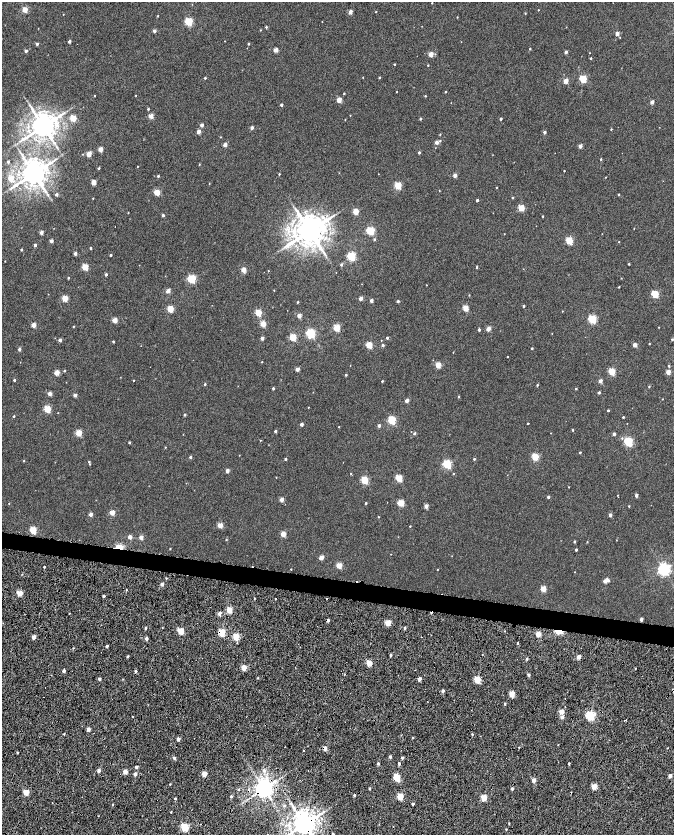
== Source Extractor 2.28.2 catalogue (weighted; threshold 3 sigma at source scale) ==
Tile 11 of 4 x 4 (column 3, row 3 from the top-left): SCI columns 2692-4034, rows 1947-3611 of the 5378 x 7161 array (HDU 1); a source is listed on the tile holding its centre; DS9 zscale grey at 2 x 2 block average (1 PNG px = mean of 2 x 2 image px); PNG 676 x 837 px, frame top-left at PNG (2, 2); no overlay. Shown black and unused: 4% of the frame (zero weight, under 7 of 14 exposures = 4% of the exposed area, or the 3 px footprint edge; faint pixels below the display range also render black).
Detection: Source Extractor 2.28.2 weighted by HDU 2 'WHT'; one run over the whole footprint, this tile lists its part. Background -0.013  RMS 0.0053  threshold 0.0217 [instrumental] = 3 sigma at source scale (4.09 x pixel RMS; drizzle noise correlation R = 1.36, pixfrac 0.8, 0.0396/0.0396 arcsec/px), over >= 5 px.
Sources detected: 383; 16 cosmic-ray / hot-pixel residue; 2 long thin detections or spike segments (spike, bleed or trail) — not listed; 1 inside a brighter listed object's ellipse — not listed separately; the other 364 listed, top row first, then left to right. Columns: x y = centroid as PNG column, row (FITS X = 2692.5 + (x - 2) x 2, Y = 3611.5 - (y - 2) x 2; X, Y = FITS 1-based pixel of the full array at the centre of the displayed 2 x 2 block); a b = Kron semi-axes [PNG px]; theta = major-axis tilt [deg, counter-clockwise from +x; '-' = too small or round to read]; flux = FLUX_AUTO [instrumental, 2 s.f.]
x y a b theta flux
432 3 2 2 - 0.44
25 10 3 2 - 20
538 10 2 2 - 0.42
350 12 2 2 - 8.1
376 12 2 2 - 0.48
525 13 3 2 - 0.59
63 14 2 2 - 0.32
158 16 3 2 - 0.58
457 17 2 2 - 0.46
189 22 3 3 - 59
266 27 3 2 - 1
38 28 2 2 - 0.31
260 30 3 2 - 0.53
154 31 2 2 - 4.4
617 33 2 2 - 8.2
69 41 2 2 - 2.8
37 44 2 2 - 2.2
248 44 2 2 - 1
530 49 2 2 - 0.81
276 50 2 2 - 12
26 51 2 2 - 3
566 52 2 2 - 3.5
589 53 2 2 - 0.35
431 54 3 2 - 12
591 58 2 2 - 0.88
394 64 2 2 - 0.73
428 65 2 2 - 0.72
363 77 2 2 - 0.39
379 77 2 2 - 1.1
205 78 2 2 - 1
583 79 3 3 - 42
566 81 3 2 - 14
397 91 2 2 - 0.36
445 92 2 2 - 0.67
344 93 2 2 - 0.8
136 95 2 2 - 0.41
94 96 2 2 - 0.56
425 96 2 2 - 0.68
339 100 3 2 - 17
652 102 2 2 - 8.7
451 103 2 2 - 0.25
281 105 2 2 - 2.3
31 107 7 3 -69 2.8
148 109 2 2 - 1.2
350 115 2 2 - 0.37
151 116 2 2 - 13
73 118 3 3 - 31
345 119 2 2 - 0.45
420 119 3 2 - 1.3
501 119 2 2 - 1.8
202 125 2 2 - 4.4
43 126 6 5 - 1500
252 128 2 2 - 4.2
611 129 2 2 - 0.61
199 132 2 2 - 8.6
544 132 2 2 - 2.9
440 135 3 2 - 0.54
220 137 2 2 - 0.5
440 141 3 3 - 0.95
436 142 2 2 - 4.7
225 145 2 2 - 7.6
580 146 2 2 - 6
57 147 3 2 - 0.68
101 149 2 2 - 13
419 152 3 2 - 1.4
83 154 3 2 - 0.42
89 154 3 2 - 16
601 159 2 2 - 0.81
8 162 2 2 - 1.6
199 164 3 2 - 0.48
138 166 2 2 - 0.38
99 168 3 2 - 1
564 171 2 2 - 0.61
34 173 6 5 - 1500
339 173 3 2 - 0.31
279 174 2 2 - 0.74
455 175 2 2 - 6.3
158 176 2 2 - 1.5
606 177 3 2 - 0.35
11 178 3 2 - 12
93 182 3 2 - 14
209 183 2 2 - 0.41
398 185 3 3 - 39
496 187 2 2 - 0.53
439 191 2 2 - 0.4
157 192 3 3 - 26
56 195 2 2 - 2.8
619 195 2 2 - 0.75
512 197 3 2 - 0.82
93 198 2 2 - 0.41
477 200 2 2 - 1.7
521 208 3 3 - 27
356 211 3 3 - 23
128 213 2 2 - 0.49
163 215 2 2 - 2.5
543 216 2 2 - 0.63
115 226 2 2 - 0.56
634 228 2 2 - 0.39
309 231 8 7 - 2200
370 231 3 3 - 63
41 232 2 2 - 6.6
504 234 2 2 - 0.37
602 234 2 2 - 0.26
374 239 3 3 - 1.1
569 240 3 3 - 41
51 241 2 2 - 5.3
619 242 2 2 - 0.46
35 245 2 2 - 3
91 248 2 2 - 1.1
21 250 2 2 - 1.4
75 253 2 2 - 4.3
111 255 2 2 - 1.4
351 256 3 3 - 81
5 261 2 2 - 0.38
629 264 2 2 - 0.9
341 265 3 3 - 1.6
85 267 3 3 - 30
476 267 3 2 - 0.97
243 270 2 2 - 12
268 271 2 2 - 0.36
106 275 2 2 - 2.1
68 278 2 2 - 1.1
621 278 2 2 - 0.38
192 279 3 3 - 64
426 285 2 2 - 0.36
619 287 2 2 - 0.64
274 290 2 2 - 0.41
168 291 2 2 - 9.7
48 294 2 2 - 0.25
655 294 3 3 - 43
469 295 2 2 - 0.43
65 298 3 3 - 23
361 298 2 2 - 7.5
371 301 2 2 - 5.1
398 301 2 2 - 2.2
298 302 2 2 - 0.82
524 306 2 2 - 1.5
465 308 3 3 - 22
170 309 3 3 - 30
562 311 2 2 - 0.36
258 313 3 3 - 34
299 315 2 2 - 9.1
592 319 3 3 - 65
115 320 3 2 - 16
263 324 3 3 - 21
34 325 2 2 - 12
73 327 2 2 - 0.66
659 327 3 2 - 0.35
337 328 3 3 - 37
488 329 2 2 - 10
479 330 2 2 - 2.2
311 333 3 3 - 87
293 337 3 3 - 40
262 338 2 2 - 5
387 338 2 2 - 1.6
672 339 2 2 - 0.93
60 340 3 2 - 2.9
381 340 2 2 - 0.3
113 342 2 2 - 1.2
649 344 2 2 - 0.52
369 345 3 3 - 30
383 345 2 2 - 2.5
635 345 2 2 - 7.1
532 348 2 2 - 0.88
19 349 2 2 - 2.9
453 352 2 2 - 0.39
507 357 2 2 - 0.49
262 362 2 2 - 0.5
438 365 3 3 - 19
669 366 3 2 - 0.93
297 369 2 2 - 7.8
64 371 2 2 - 0.94
612 372 3 3 - 33
668 372 2 2 - 12
57 373 3 2 - 17
346 375 2 2 - 1.2
14 380 2 2 - 1.5
133 380 2 2 - 0.57
382 381 2 2 - 0.98
600 381 2 2 - 7.6
205 384 2 2 - 1.3
537 385 2 2 - 0.96
649 386 3 2 - 0.8
273 388 2 2 - 1.5
576 388 2 2 - 0.97
599 392 2 2 - 1.7
50 394 2 2 - 7.3
75 395 2 2 - 5
459 396 3 2 - 0.67
662 399 2 2 - 0.36
407 401 2 2 - 6.9
308 407 2 2 - 0.49
47 409 3 3 - 43
608 410 2 2 - 1.3
58 413 2 2 - 0.33
184 415 3 2 - 1.5
14 416 2 2 - 1.1
623 417 2 2 - 1.1
392 420 3 3 - 61
302 424 2 2 - 3.7
528 424 2 2 - 0.78
379 425 2 2 - 3.3
339 427 2 2 - 0.5
572 430 2 2 - 0.93
275 431 2 2 - 1.6
79 433 3 3 - 27
414 433 2 2 - 2.2
183 434 2 2 - 0.29
614 434 2 2 - 3.4
622 438 3 3 - 0.97
260 440 2 2 - 0.48
129 442 2 2 - 1.4
628 442 3 3 - 83
165 447 2 2 - 0.5
580 452 2 2 - 0.91
190 457 2 2 - 1.8
535 457 3 3 - 37
285 459 2 2 - 1.5
474 459 3 2 - 1.1
24 461 2 2 - 0.74
89 462 3 2 - 0.71
447 464 3 3 - 75
227 471 2 2 - 6.4
351 473 3 2 - 0.69
454 474 2 2 - 0.54
276 477 2 2 - 0.43
399 478 3 3 - 39
365 480 3 3 - 45
186 483 2 2 - 0.3
568 487 2 2 - 0.36
618 495 2 2 - 0.39
636 495 2 2 - 3.5
548 497 2 2 - 2.4
282 500 2 2 - 8.9
9 503 2 2 - 0.48
366 503 2 2 - 1.1
401 503 4 3 - 26
426 506 2 2 - 8.1
629 506 2 2 - 0.67
112 512 3 2 - 17
91 514 2 2 - 5.3
610 515 2 2 - 4.3
378 517 2 2 - 0.57
220 525 3 2 - 15
410 526 2 2 - 0.62
33 530 3 3 - 30
283 534 3 2 - 16
130 537 2 2 - 7.4
141 537 2 2 - 7.4
226 539 2 2 - 0.74
574 541 3 2 - 1.2
587 542 2 2 - 0.59
120 547 5 3 - 38
170 548 2 2 - 0.57
576 550 2 2 - 1.8
391 554 2 2 - 0.27
321 557 2 2 - 11
339 565 3 3 - 20
44 567 2 2 - 1.4
291 569 2 2 - 0.54
664 569 4 4 - 230
437 570 2 2 - 0.47
574 572 2 2 - 0.34
166 578 2 2 - 0.56
608 580 3 3 - 2.7
605 581 3 2 - 6.8
162 584 2 2 - 6
543 588 3 3 - 20
126 590 2 2 - 0.79
20 593 3 3 - 18
103 596 2 2 - 2.5
275 599 2 2 - 0.74
229 610 3 2 - 25
69 613 2 2 - 0.51
219 614 2 2 - 7.1
641 619 2 2 - 4.4
328 620 2 2 - 3.2
388 623 3 2 - 26
162 627 3 2 - 0.45
146 628 2 2 - 1.3
405 628 3 2 - 1.6
181 631 3 3 - 33
505 631 2 2 - 0.6
559 631 7 3 -13 14
222 632 3 3 - 53
538 634 3 2 - 17
34 637 2 2 - 8.1
236 637 3 3 - 35
146 639 2 2 - 4.5
517 643 3 2 - 1
107 646 2 2 - 2.2
73 648 3 2 - 0.74
391 655 2 2 - 1.9
482 655 2 2 - 0.35
128 656 2 2 - 1.9
578 657 2 2 - 8.6
527 659 3 2 - 1.6
369 663 3 3 - 23
244 668 2 2 - 20
635 669 2 2 - 0.61
64 671 2 2 - 4.3
136 671 3 3 - 1.9
528 675 2 2 - 2.9
258 678 2 2 - 0.77
99 679 2 2 - 3.5
419 679 2 2 - 7.9
477 680 3 3 - 36
45 687 2 2 - 0.38
443 691 2 2 - 3.7
512 694 3 2 - 22
505 704 3 2 - 1.1
561 712 2 2 - 17
590 716 4 3 - 75
132 717 2 2 - 0.52
562 717 3 2 - 3.8
626 720 2 2 - 2.4
88 729 2 2 - 8.4
64 734 2 2 - 0.9
472 734 3 2 - 0.88
412 738 2 2 - 0.9
178 739 2 2 - 5.5
519 747 2 2 - 0.79
325 748 3 2 - 11
667 748 2 2 - 0.43
304 751 2 2 - 4.4
17 752 3 2 - 0.73
390 757 3 2 - 2.5
174 758 2 2 - 3.6
402 758 3 2 - 2.6
378 763 3 2 - 1.9
399 763 3 2 - 1.8
569 764 2 2 - 1.1
136 767 2 2 - 3.9
264 770 4 4 - 3.1
99 771 3 2 - 4.2
125 772 2 2 - 12
135 774 2 2 - 7.4
204 774 3 2 - 16
670 776 2 2 - 6.7
397 778 3 3 - 40
534 780 2 2 - 10
170 784 2 2 - 0.74
594 786 3 2 - 20
369 788 2 2 - 1.3
264 789 4 4 - 830
512 789 2 2 - 2.4
239 790 3 2 - 0.72
26 792 3 2 - 24
354 795 2 2 - 2
231 796 3 2 - 2
400 796 3 3 - 34
175 798 2 2 - 1.6
484 798 3 3 - 28
413 804 2 2 - 2.2
112 805 2 2 - 0.67
284 806 3 3 - 1.4
171 812 2 2 - 0.85
322 813 5 2 - 1.6
98 816 2 2 - 0.42
509 823 3 2 - 0.62
304 824 5 5 - 1400
286 825 4 3 - 2
185 827 3 3 - 64
506 829 2 2 - 0.62
Overlapping masked pixels (flux is a lower limit): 8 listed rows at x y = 120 547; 328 620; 559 631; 222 632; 578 657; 325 748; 264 789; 304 824
Isophote crosses this tile's border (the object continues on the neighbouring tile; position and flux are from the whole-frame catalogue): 1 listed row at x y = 304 824